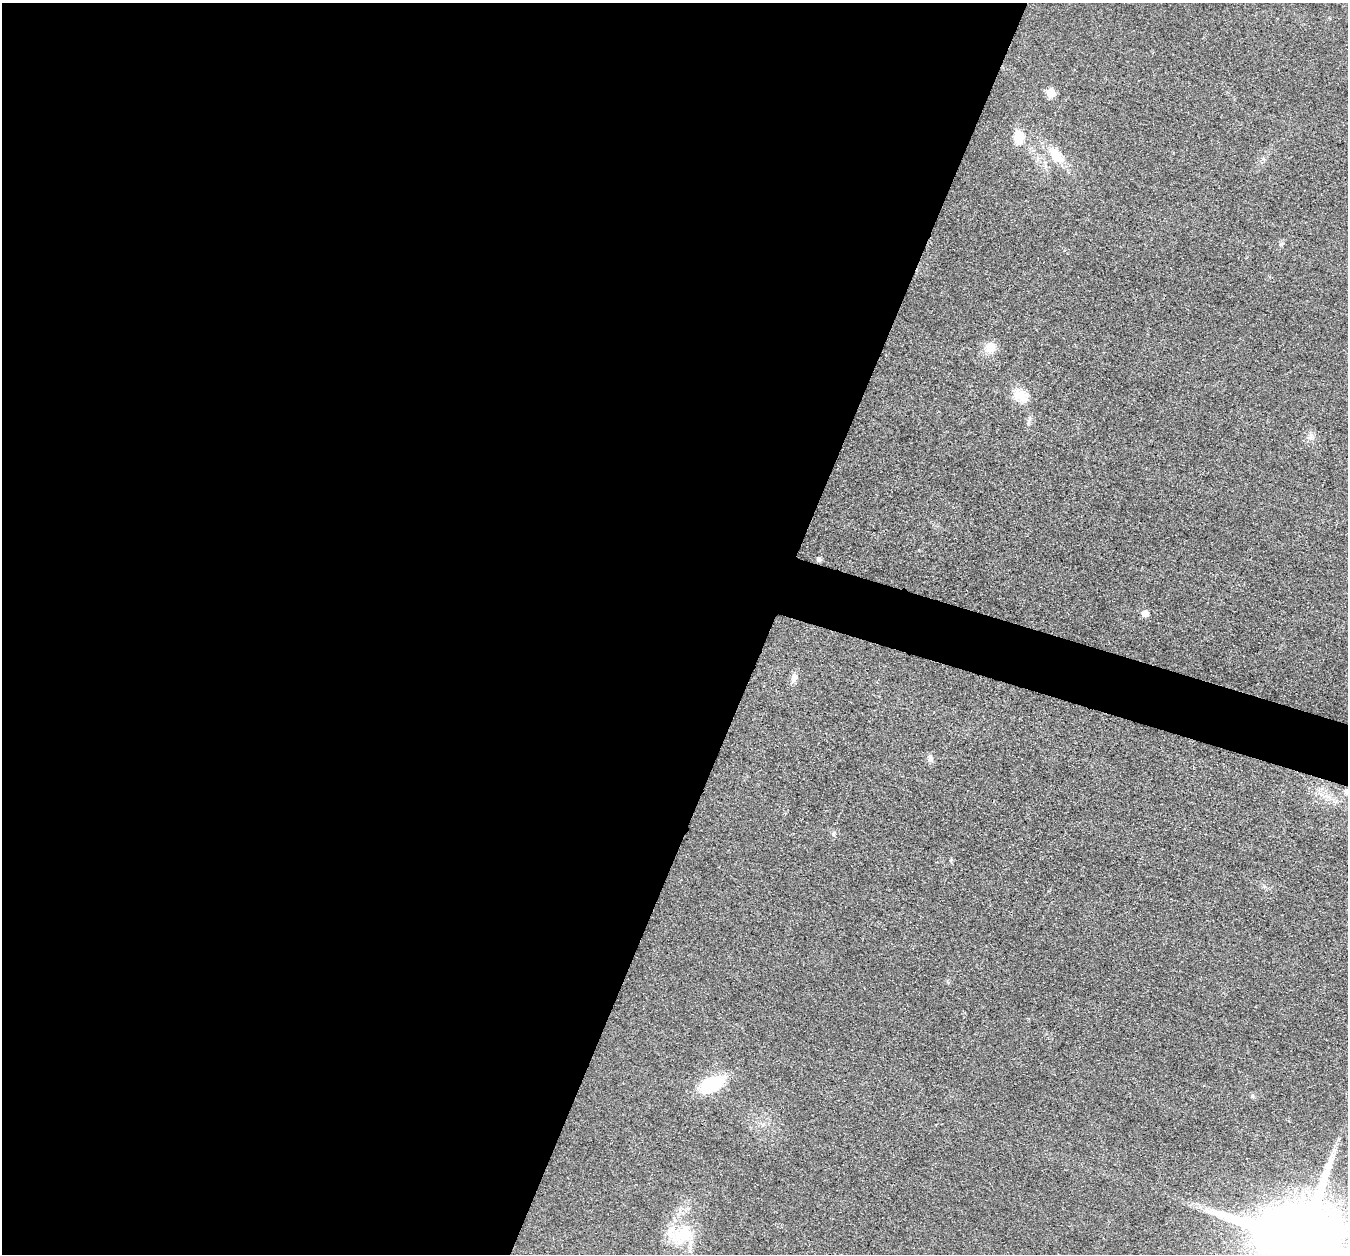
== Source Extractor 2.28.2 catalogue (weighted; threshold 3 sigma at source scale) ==
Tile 5 of 4 x 4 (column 1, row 2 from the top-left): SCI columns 3-1348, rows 2639-3890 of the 5390 x 5407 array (HDU 1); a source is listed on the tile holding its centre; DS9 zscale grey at full resolution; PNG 1350 x 1256 px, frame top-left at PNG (2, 3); no overlay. Shown black and unused: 59% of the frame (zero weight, under 3 of 4 exposures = <1% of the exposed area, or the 3 px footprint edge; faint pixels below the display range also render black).
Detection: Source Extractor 2.28.2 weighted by HDU 2 'WHT'; one run over the whole footprint, this tile lists its part. Background 0.0314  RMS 0.0049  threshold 0.0219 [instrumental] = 3 sigma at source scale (4.5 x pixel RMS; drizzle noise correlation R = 1.50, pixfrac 1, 0.05/0.05 arcsec/px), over >= 5 px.
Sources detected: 19; all 19 listed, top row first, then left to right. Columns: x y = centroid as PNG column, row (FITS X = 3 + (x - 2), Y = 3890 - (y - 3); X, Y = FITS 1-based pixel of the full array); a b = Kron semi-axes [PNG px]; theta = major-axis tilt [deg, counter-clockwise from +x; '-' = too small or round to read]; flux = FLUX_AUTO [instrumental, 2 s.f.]
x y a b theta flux
1051 92 6 6 - 12
1019 137 15 11 -88 9.3
1056 155 24 13 -49 11
1281 244 7 4 31 0.86
990 347 12 11 - 7.3
1020 395 19 14 -29 8.6
1029 420 10 5 63 1.4
1311 437 10 8 69 2.3
819 559 6 5 - 1.1
1145 613 6 6 - 3.9
794 678 13 8 84 2.3
930 758 11 7 -82 2.1
1347 792 7 6 - 2.4
833 834 7 5 65 1
951 860 6 4 -85 0.7
712 1084 23 12 28 30
1207 1211 7 4 -19 1.2
682 1235 36 23 41 22
1300 1244 24 23 - 8800
Isophote crosses this tile's border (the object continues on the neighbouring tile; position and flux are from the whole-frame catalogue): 2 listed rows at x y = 1347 792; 1300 1244
Unlisted compact peaks at least as high as the median listed source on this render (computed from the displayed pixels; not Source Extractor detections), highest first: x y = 1252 1096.